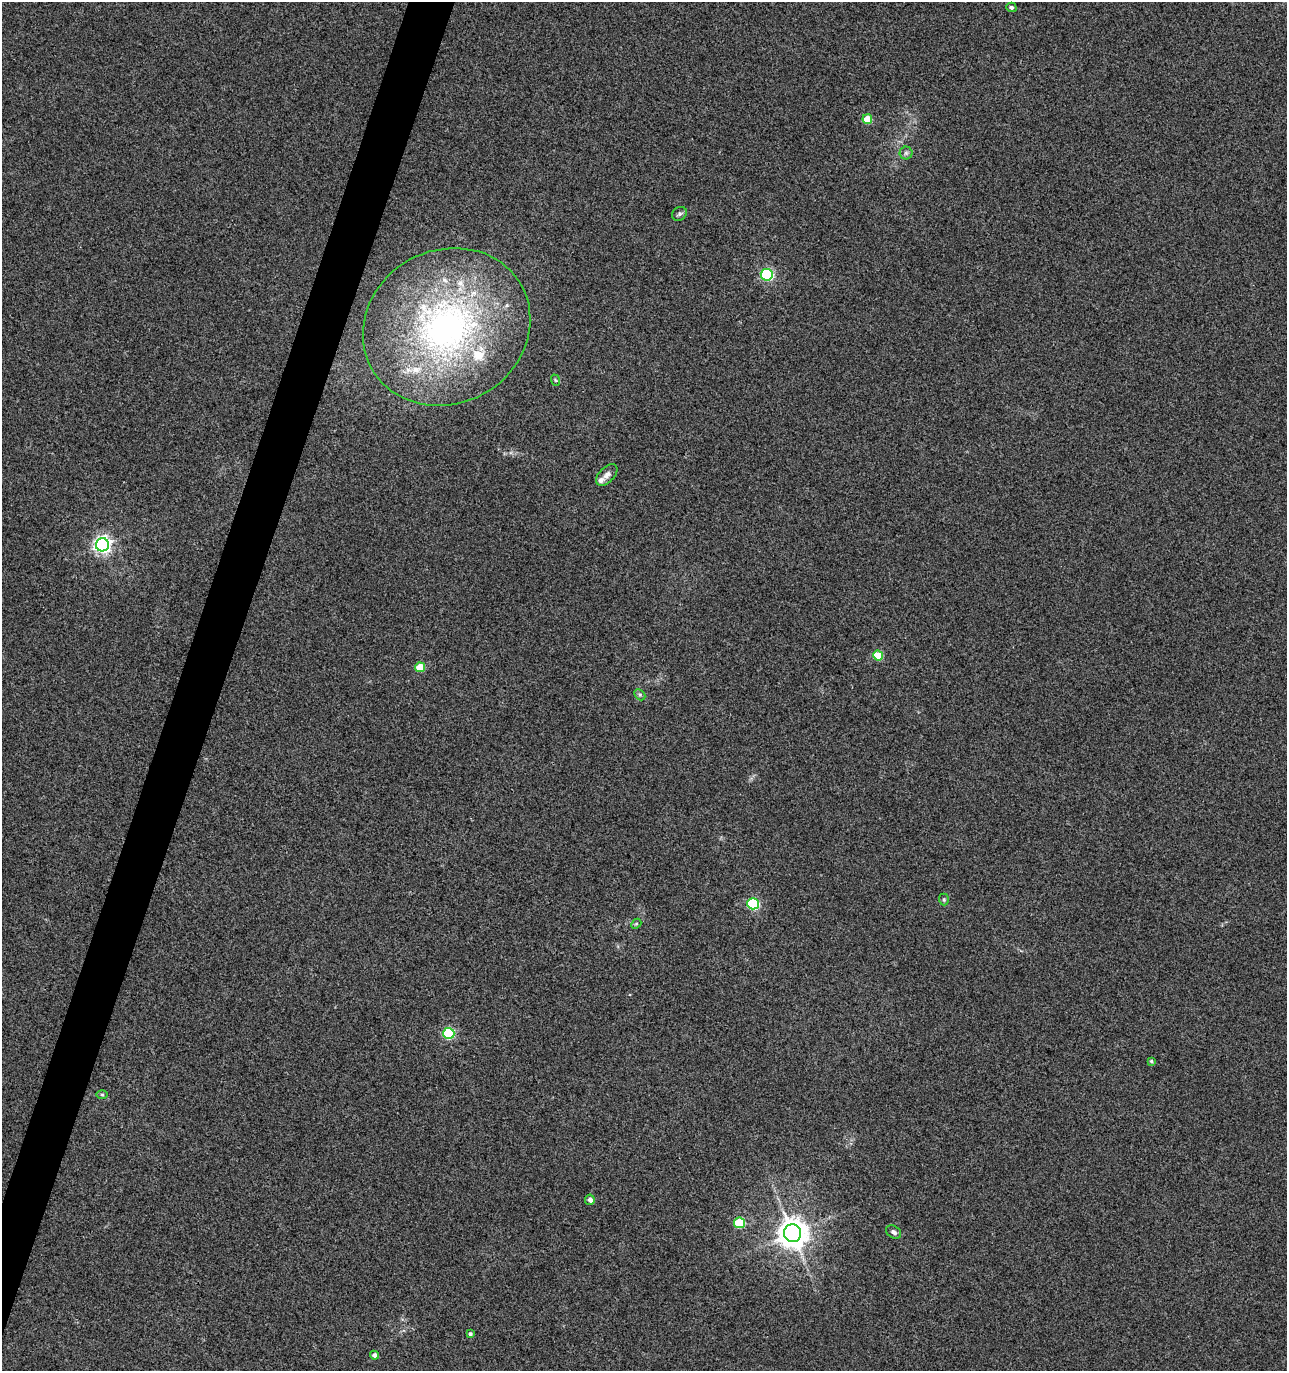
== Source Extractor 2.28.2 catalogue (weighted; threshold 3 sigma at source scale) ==
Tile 7 of 4 x 4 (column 3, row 2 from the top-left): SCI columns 2846-4130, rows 2739-4107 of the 5625 x 5484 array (HDU 1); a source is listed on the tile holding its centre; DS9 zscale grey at full resolution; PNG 1289 x 1373 px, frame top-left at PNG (2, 2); each listed source drawn as its Kron ellipse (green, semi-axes under 4 px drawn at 4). Shown black and unused: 3% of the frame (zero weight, under 3 of 4 exposures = <1% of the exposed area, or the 3 px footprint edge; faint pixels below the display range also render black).
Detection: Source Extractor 2.28.2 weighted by HDU 2 'WHT'; one run over the whole footprint, this tile lists its part. Background 0.0334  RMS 0.0091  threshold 0.0407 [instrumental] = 3 sigma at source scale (4.5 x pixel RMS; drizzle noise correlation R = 1.50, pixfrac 1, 0.0396/0.0396 arcsec/px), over >= 5 px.
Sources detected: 28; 4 inside a brighter listed object's ellipse — not listed separately; the other 24 listed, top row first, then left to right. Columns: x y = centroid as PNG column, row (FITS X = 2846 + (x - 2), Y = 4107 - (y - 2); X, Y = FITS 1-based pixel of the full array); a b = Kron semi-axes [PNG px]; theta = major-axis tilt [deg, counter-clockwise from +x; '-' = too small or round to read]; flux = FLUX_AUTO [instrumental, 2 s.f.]
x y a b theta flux
1011 7 5 4 - 2.5
867 119 5 5 - 16
906 153 6 6 - 2.1
679 214 8 6 38 2.3
767 275 6 6 - 110
447 327 86 77 29 340
555 380 6 3 -71 0.99
607 475 13 7 46 4.6
102 545 6 6 - 340
878 656 5 5 - 28
420 667 5 5 - 27
640 695 6 4 -45 1.4
944 899 6 5 - 1.5
753 904 6 5 - 86
636 924 6 4 42 1.2
449 1033 6 5 - 91
1151 1061 4 4 - 1.1
102 1095 6 4 -1 1.3
590 1200 5 5 - 4.2
739 1223 5 5 - 40
894 1232 8 6 -34 2.7
793 1233 9 8 - 1400
470 1334 4 3 - 1.8
374 1355 4 4 - 3.5